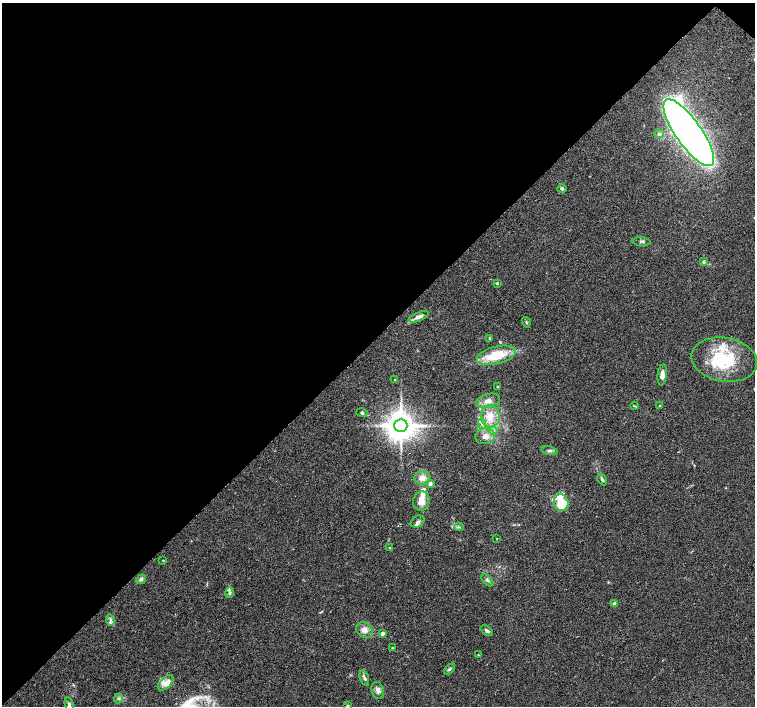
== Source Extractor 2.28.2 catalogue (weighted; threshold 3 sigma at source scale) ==
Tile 2 of 4 x 4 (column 2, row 1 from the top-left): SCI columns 1528-3032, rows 4411-5818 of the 6070 x 6070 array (HDU 1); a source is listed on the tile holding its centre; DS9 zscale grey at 2 x 2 block average (1 PNG px = mean of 2 x 2 image px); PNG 757 x 708 px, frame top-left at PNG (2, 3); each listed source drawn as its Kron ellipse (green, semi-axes under 4 px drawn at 4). Shown black and unused: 48% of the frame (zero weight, under 2 of 3 exposures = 2% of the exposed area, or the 3 px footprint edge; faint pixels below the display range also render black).
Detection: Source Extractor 2.28.2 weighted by HDU 2 'WHT'; one run over the whole footprint, this tile lists its part. Background 0.118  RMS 0.0099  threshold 0.0445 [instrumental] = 3 sigma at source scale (4.5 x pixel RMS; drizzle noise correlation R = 1.50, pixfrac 1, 0.0396/0.0396 arcsec/px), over >= 5 px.
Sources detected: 60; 1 inside a brighter object's white glare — neither listed nor drawn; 8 inside a brighter listed object's ellipse — not listed separately; the other 51 listed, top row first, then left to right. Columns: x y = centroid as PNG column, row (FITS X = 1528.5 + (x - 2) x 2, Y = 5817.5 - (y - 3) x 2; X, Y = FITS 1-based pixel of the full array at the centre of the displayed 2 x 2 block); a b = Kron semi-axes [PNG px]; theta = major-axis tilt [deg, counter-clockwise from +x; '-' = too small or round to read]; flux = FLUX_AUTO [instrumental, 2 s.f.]
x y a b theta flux
689 133 40 13 -55 1900
659 134 5 4 - 4
562 189 4 3 - 3.9
641 241 9 3 -4 4.2
704 262 3 3 - 4.6
497 283 3 2 - 3.1
419 317 11 4 22 11
526 322 5 3 - 2.6
490 338 3 2 - 1.5
496 355 20 8 13 62
724 360 33 22 -10 130
662 375 11 4 83 12
395 380 3 2 - 1.3
497 386 2 2 - 1.7
488 401 12 6 15 16
660 405 2 2 - 1.6
634 406 4 2 - 1.9
362 413 5 3 - 3.1
490 416 11 9 -76 29
482 424 5 2 - 3.2
401 425 7 6 - 3800
493 431 4 4 - 5.9
485 436 10 8 8 15
549 451 8 3 -13 4.6
422 478 8 7 - 16
602 480 6 3 -57 4
430 484 3 3 - 9.4
421 501 10 8 72 22
561 503 8 7 - 87
418 522 7 5 33 6
459 527 4 2 - 2.7
497 539 2 2 - 0.81
390 548 3 3 - 1.6
163 560 3 2 - 1.1
141 579 5 4 - 5.5
487 580 8 4 -47 5.1
229 593 5 4 - 4.4
615 604 3 2 - 13
110 620 5 3 - 5.1
364 630 8 7 - 14
487 631 7 3 -36 6.3
382 634 3 2 - 10
392 648 3 3 - 1.6
478 655 3 2 - 1.6
450 669 6 3 45 4
364 678 8 3 -70 4.9
166 683 9 5 45 12
378 690 9 6 -74 9.4
118 698 5 2 - 2.5
69 705 8 4 -77 8.5
348 705 4 3 - 1.9
Isophote crosses this tile's border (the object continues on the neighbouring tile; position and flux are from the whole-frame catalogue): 1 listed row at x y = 69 705